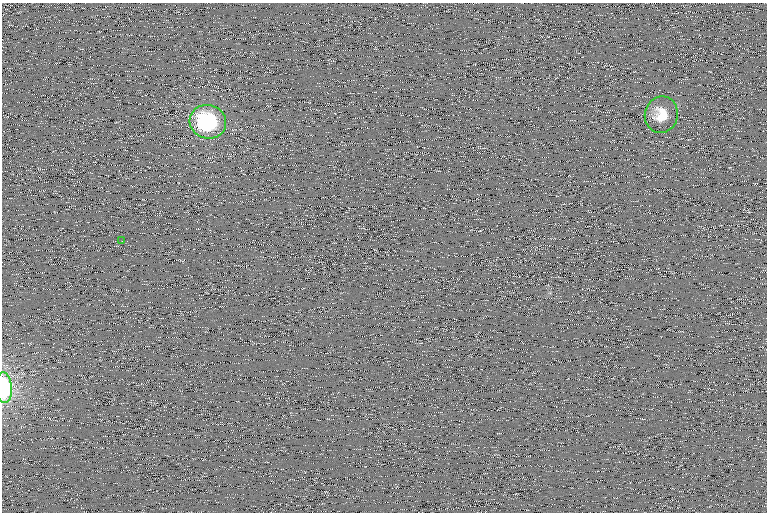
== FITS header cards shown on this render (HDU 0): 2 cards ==
NAXIS1  =                  765 /
NAXIS2  =                  510 /

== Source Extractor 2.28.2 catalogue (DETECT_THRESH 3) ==
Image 765 x 510 px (HDU 0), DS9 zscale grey, 1 PNG px = 1 image px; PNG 769 x 514 px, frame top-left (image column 1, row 510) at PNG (2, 3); each listed source drawn as its Kron ellipse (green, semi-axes under 4 px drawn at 4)
Background 104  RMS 10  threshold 31.4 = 3 sigma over >= 5 px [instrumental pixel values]
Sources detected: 4; all 4 listed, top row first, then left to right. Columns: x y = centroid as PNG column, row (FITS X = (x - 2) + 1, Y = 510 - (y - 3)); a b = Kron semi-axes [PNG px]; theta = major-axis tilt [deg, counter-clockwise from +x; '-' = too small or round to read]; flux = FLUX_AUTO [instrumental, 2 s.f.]
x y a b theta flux
661 115 18 16 73 14000
208 122 18 16 -19 68000
122 241 2 2 - 410
4 388 15 8 -86 55000
At the frame edge (FLAGS 8, measured only in part): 1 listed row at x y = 4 388